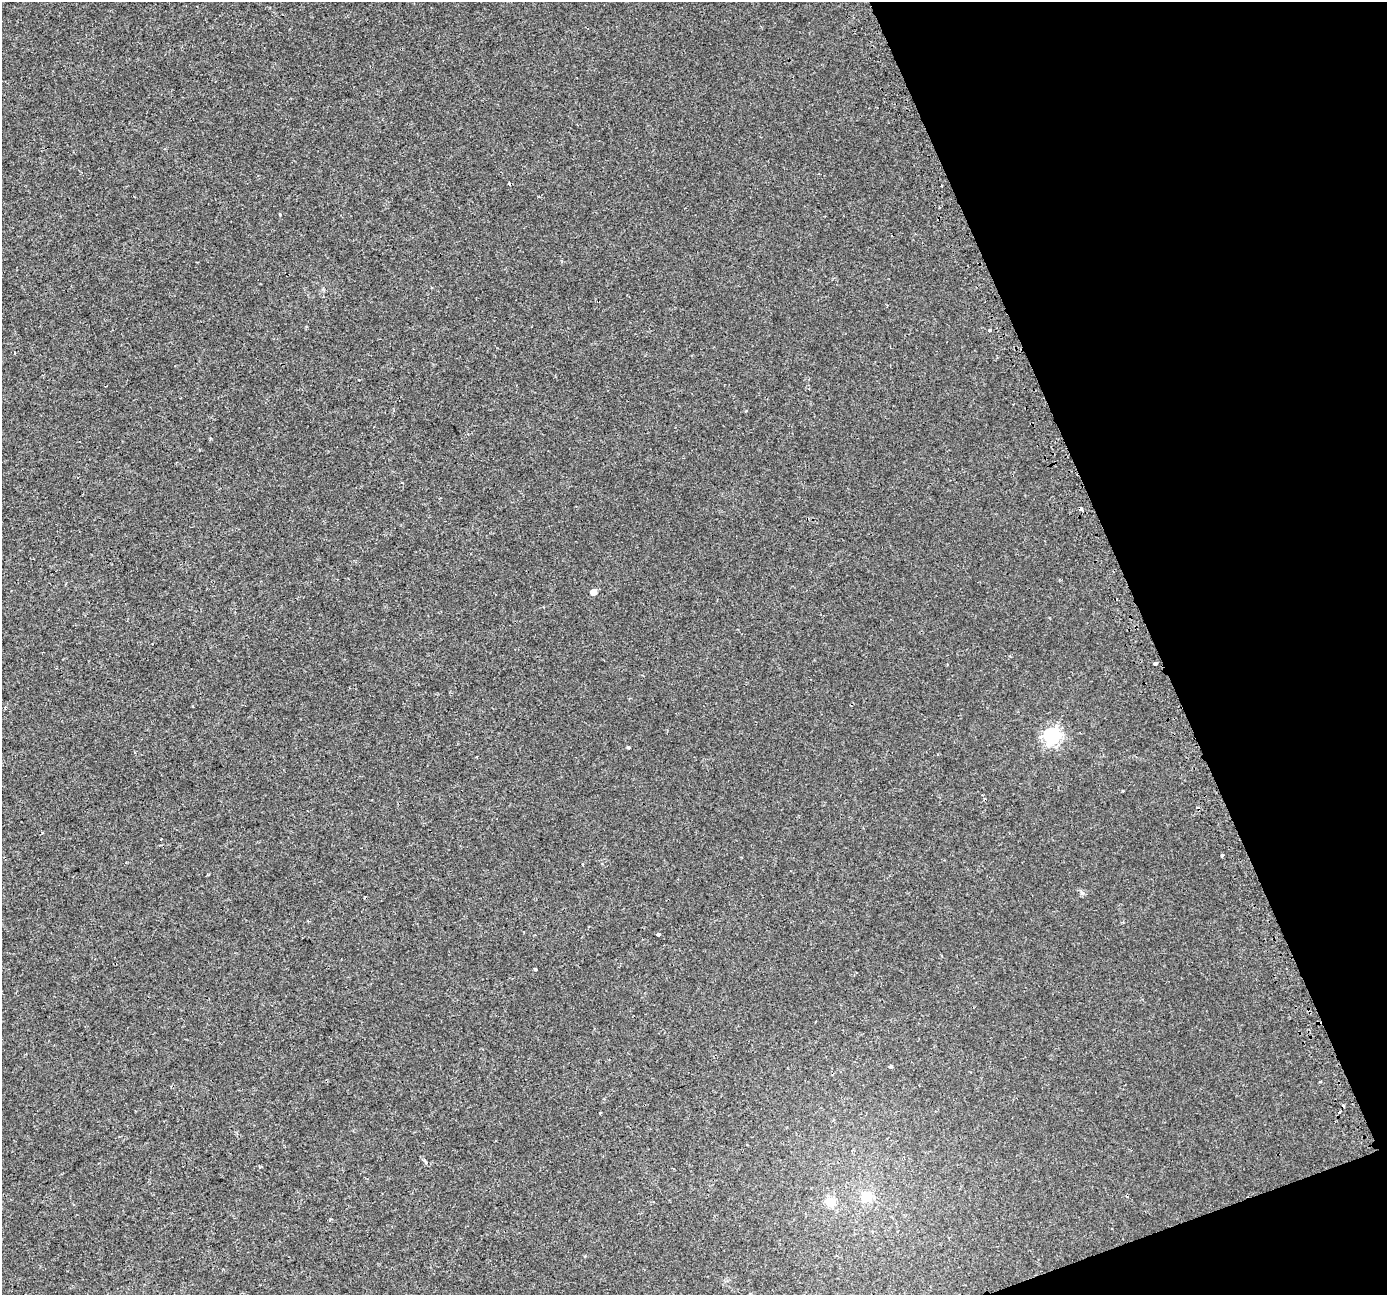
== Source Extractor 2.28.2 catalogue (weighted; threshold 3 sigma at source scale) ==
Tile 12 of 4 x 4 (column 4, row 3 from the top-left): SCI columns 4180-5564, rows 1383-2675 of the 5624 x 5415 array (HDU 1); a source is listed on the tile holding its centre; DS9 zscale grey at full resolution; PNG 1389 x 1297 px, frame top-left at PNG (2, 2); no overlay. Shown black and unused: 19% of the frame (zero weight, under 2 of 3 exposures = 2% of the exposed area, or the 3 px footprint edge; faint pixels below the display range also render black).
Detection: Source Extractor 2.28.2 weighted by HDU 2 'WHT'; one run over the whole footprint, this tile lists its part. Background 0.00151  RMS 0.0035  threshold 0.0157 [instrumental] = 3 sigma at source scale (4.5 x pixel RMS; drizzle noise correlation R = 1.50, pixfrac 1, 0.0396/0.0396 arcsec/px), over >= 5 px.
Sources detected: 24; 3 cosmic-ray / hot-pixel residue — not listed; the other 21 listed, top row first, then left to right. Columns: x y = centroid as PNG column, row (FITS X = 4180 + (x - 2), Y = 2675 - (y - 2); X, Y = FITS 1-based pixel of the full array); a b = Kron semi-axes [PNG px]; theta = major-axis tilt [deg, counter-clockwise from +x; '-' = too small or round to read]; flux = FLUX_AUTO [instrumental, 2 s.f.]
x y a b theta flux
942 186 2 2 - 0.31
280 214 3 3 - 1.7
989 330 3 3 - 1.1
402 483 3 3 - 0.32
1081 509 7 4 -46 1.1
593 592 5 5 - 2.9
1155 663 4 3 - 1.4
1052 736 7 7 - 100
628 747 4 3 - 0.38
476 757 3 2 - 0.25
1222 856 3 3 - 0.77
1082 893 5 5 - 0.64
658 934 4 3 - 2.2
534 970 3 3 - 0.55
890 1066 3 3 - 3.5
1339 1112 3 3 - 3.8
600 1113 3 3 - 0.49
425 1162 4 3 - 1.4
866 1197 10 9 - 6.9
830 1202 5 5 - 15
331 1219 4 3 - 0.51
Overlapping masked pixels (flux is a lower limit): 1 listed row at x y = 1081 509